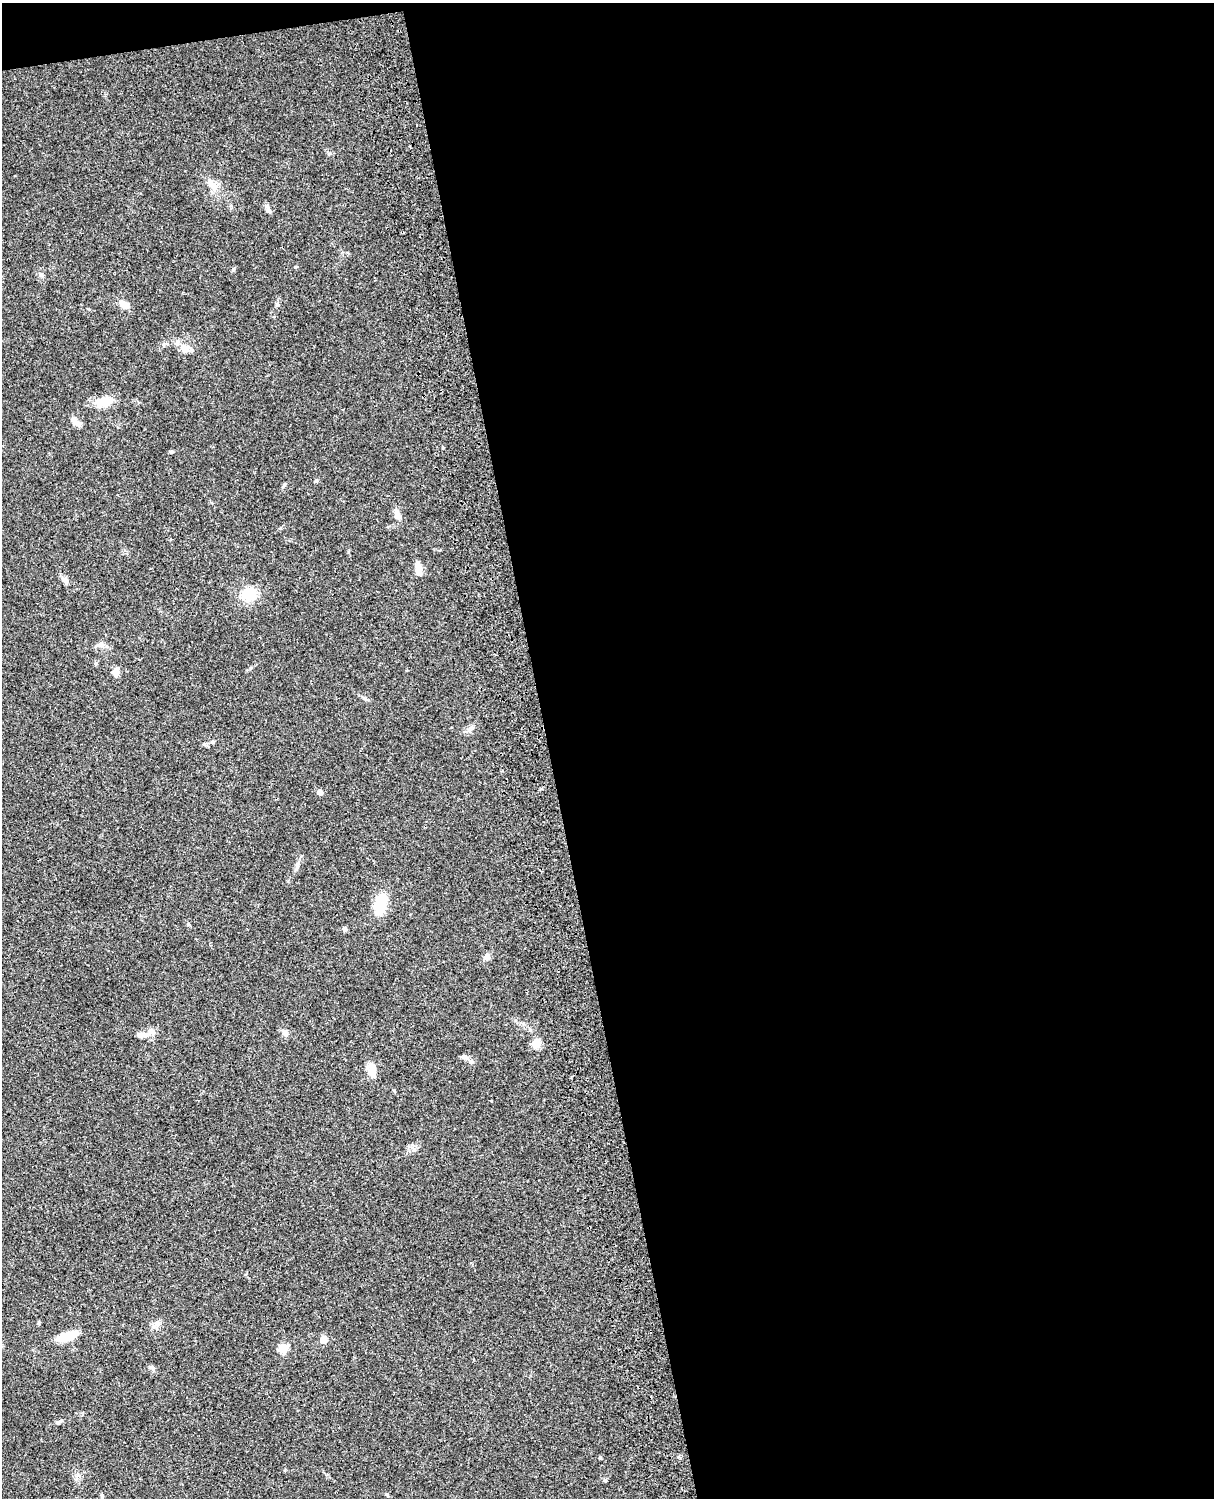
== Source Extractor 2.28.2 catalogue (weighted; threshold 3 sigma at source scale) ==
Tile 4 of 4 x 3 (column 4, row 1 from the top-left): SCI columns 3757-4968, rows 3268-4763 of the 5087 x 4927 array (HDU 1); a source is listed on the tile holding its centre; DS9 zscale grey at full resolution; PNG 1216 x 1500 px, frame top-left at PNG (2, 3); no overlay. Shown black and unused: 56% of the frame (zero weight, under 3 of 4 exposures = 6% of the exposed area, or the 3 px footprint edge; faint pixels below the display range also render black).
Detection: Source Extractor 2.28.2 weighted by HDU 2 'WHT'; one run over the whole footprint, this tile lists its part. Background 0.079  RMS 0.0058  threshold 0.0262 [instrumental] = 3 sigma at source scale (4.5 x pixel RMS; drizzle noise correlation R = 1.50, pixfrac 1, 0.05/0.05 arcsec/px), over >= 5 px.
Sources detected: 34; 1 inside a brighter listed object's ellipse — not listed separately; the other 33 listed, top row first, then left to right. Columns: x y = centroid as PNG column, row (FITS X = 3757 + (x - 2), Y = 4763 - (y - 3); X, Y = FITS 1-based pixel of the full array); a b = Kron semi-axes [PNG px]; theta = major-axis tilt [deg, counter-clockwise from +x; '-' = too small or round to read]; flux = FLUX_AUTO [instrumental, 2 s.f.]
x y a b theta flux
212 184 22 8 -58 5.2
269 210 8 6 -56 1.8
41 275 6 5 - 1.4
124 304 12 8 -33 4.1
185 348 14 9 -30 4.5
105 402 17 14 6 7.8
75 421 13 7 -45 3.3
171 452 5 4 - 0.84
397 515 16 7 -70 3.3
418 569 15 8 -77 4.2
66 581 8 6 -64 1.8
249 594 17 16 - 13
100 644 10 7 23 2.5
115 672 9 7 85 3.8
470 729 9 5 60 1.6
320 792 5 4 - 4
297 865 9 5 87 1.7
380 904 16 9 75 23
188 924 5 5 - 0.71
345 929 6 5 - 1
487 956 8 7 - 2.2
285 1032 8 7 - 2
142 1035 19 7 1 3.4
536 1043 5 5 - 20
464 1057 7 6 - 1.4
372 1071 18 8 -79 6
67 1336 23 8 18 11
324 1339 8 7 - 3.4
283 1348 5 5 - 24
152 1368 9 4 -62 1.2
59 1422 11 4 33 1.1
600 1457 4 4 - 0.59
102 1496 7 5 -80 1.2
Unlisted compact peaks at least as high as the median listed source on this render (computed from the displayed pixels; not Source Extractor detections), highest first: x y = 233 269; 295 267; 605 1480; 348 552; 365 698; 283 487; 278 305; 443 448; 250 668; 288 881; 329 153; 96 663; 414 1149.